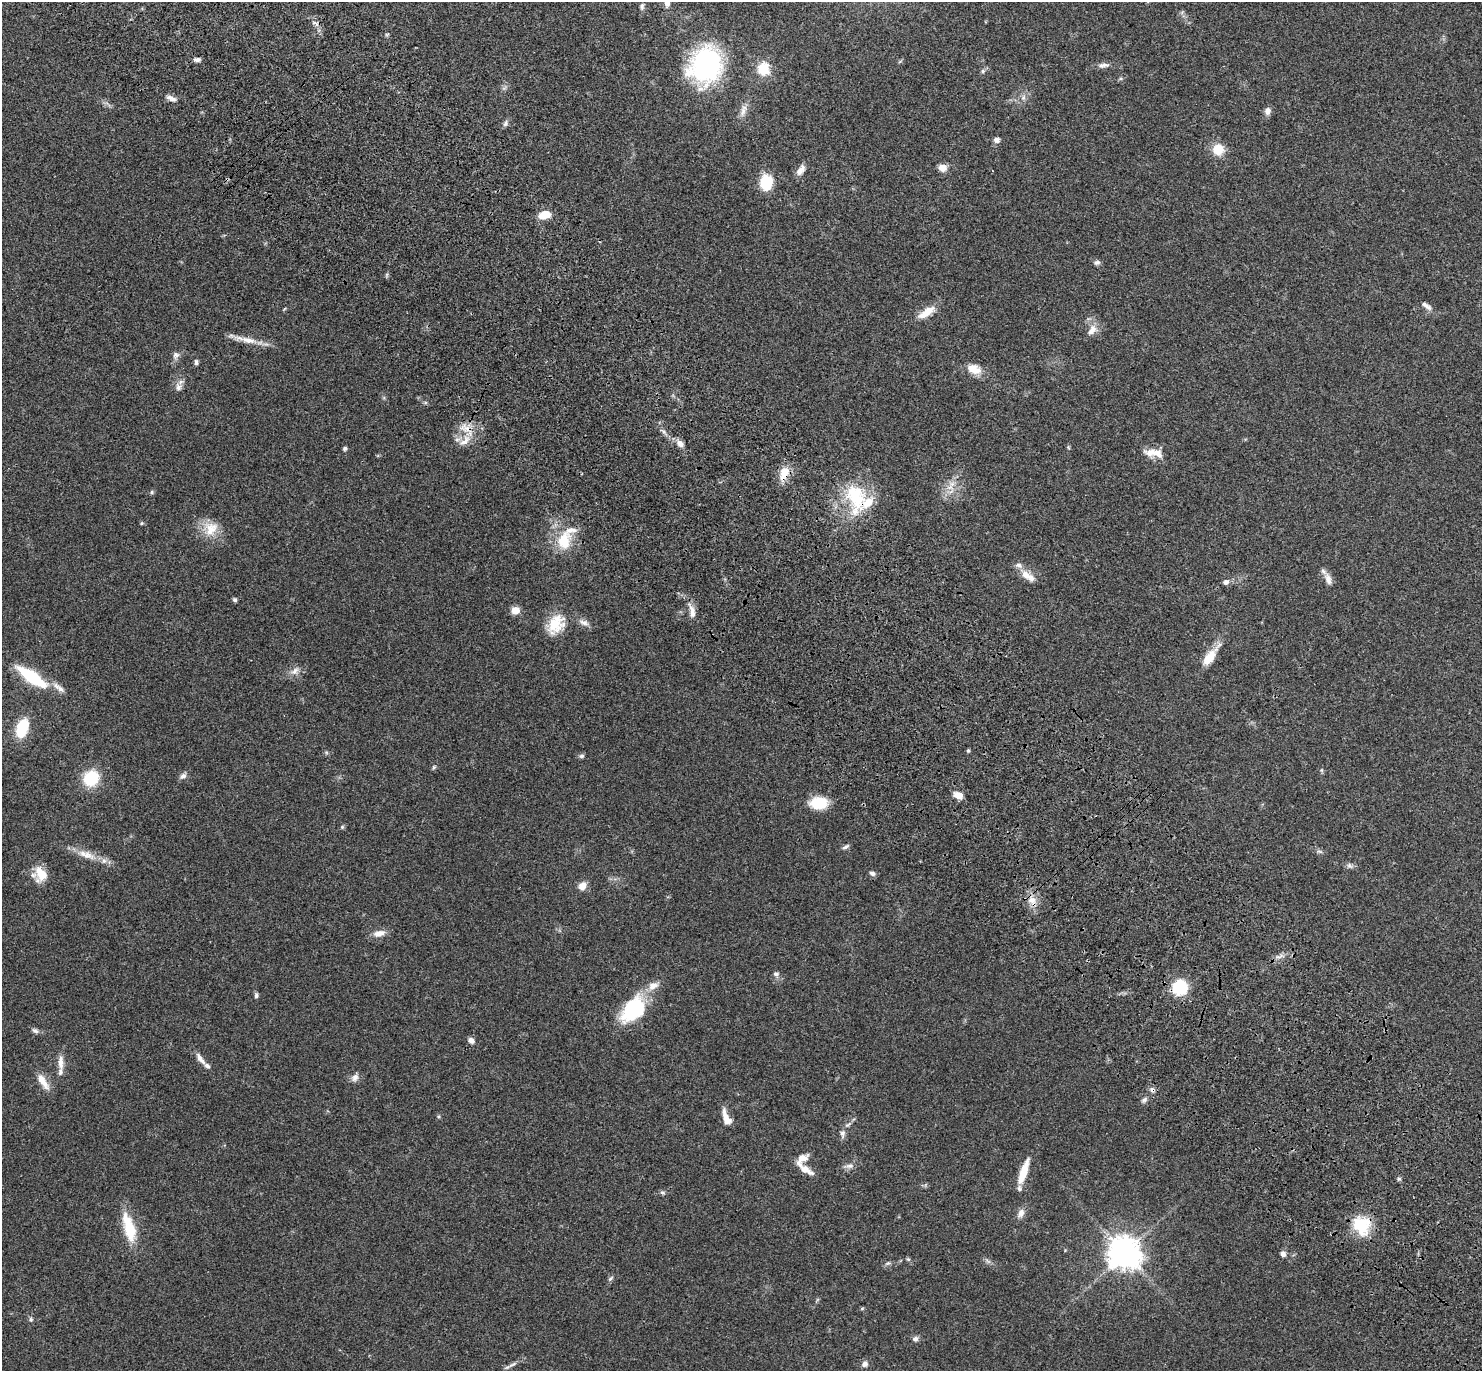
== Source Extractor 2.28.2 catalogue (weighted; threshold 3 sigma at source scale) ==
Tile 6 of 4 x 4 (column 2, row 2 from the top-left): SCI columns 1577-3056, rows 2983-4351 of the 6116 x 6106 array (HDU 1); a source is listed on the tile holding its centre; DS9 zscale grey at full resolution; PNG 1484 x 1373 px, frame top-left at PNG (2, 2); no overlay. Shown black and unused: <1% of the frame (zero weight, under 3 of 4 exposures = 6% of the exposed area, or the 3 px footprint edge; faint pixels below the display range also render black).
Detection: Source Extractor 2.28.2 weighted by HDU 2 'WHT'; one run over the whole footprint, this tile lists its part. Background 0.0515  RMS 0.0053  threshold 0.0238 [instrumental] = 3 sigma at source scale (4.5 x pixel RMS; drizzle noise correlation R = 1.50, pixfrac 1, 0.05/0.05 arcsec/px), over >= 5 px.
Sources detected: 124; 1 too faint to see at this stretch — not listed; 8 inside a brighter listed object's ellipse — not listed separately; the other 115 listed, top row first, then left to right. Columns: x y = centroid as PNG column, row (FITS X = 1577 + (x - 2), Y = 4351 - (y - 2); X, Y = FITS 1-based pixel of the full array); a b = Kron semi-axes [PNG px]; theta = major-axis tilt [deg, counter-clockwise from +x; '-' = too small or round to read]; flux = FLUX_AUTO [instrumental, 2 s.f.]
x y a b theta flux
667 2 14 8 80 3.4
642 6 10 6 79 1.5
1182 12 6 5 - 0.85
315 23 13 5 -30 2
387 34 6 4 19 0.65
197 60 8 5 3 1.8
900 61 6 4 20 0.65
705 65 37 30 65 87
1103 65 17 7 7 2.7
763 69 14 12 81 12
983 71 6 5 - 1
1023 97 9 6 89 2
171 98 14 6 -22 2.5
108 104 14 3 -45 1.3
743 111 20 7 74 3.7
1268 111 9 7 78 2.8
506 123 10 6 65 1.5
997 140 8 7 - 1.9
1218 149 12 12 - 10
942 168 8 7 - 5.3
801 170 14 8 57 3.6
766 182 19 15 81 14
545 215 14 9 15 7.4
1097 262 8 6 13 1.4
387 275 7 4 89 0.76
1426 306 16 6 -37 2.7
926 312 23 8 32 7.8
1092 330 17 10 49 4.7
248 340 29 8 -11 7.4
176 355 10 8 67 2.3
196 362 7 4 89 1.2
974 369 19 11 -21 7.4
179 387 11 9 -74 2.7
466 428 22 14 -39 8.8
680 444 10 7 -48 3.1
1068 447 6 4 -72 0.6
345 448 5 5 - 0.96
1150 453 18 12 -12 5.8
784 474 22 12 71 7.8
952 484 11 9 17 4.2
152 492 6 5 - 0.83
856 496 46 26 -80 32
141 523 6 4 21 0.61
210 529 21 20 - 11
564 541 26 18 77 17
1026 575 18 10 -56 5
1328 579 18 8 -71 3.8
1226 582 8 6 22 2
235 600 5 5 - 1.1
515 610 8 7 - 5.5
692 612 20 8 -80 4.9
584 622 15 8 -24 3.1
556 624 26 19 56 14
1210 656 31 10 54 10
295 671 15 9 36 3.6
32 677 25 9 -34 40
59 688 22 7 -36 3.9
22 728 13 8 72 31
968 751 4 4 - 0.78
326 752 6 4 -45 0.74
582 756 7 5 2 1.2
434 767 7 5 47 0.86
1322 770 8 4 -82 0.76
183 776 10 7 38 2
91 778 15 14 - 21
958 795 10 6 -29 4.8
818 803 19 13 2 13
342 827 5 5 - 0.78
846 847 10 5 28 1.3
1320 851 9 4 -9 1.1
86 855 31 10 -19 8.6
1350 866 9 7 -11 1.6
872 873 8 6 -23 1.5
41 874 19 14 -80 9.4
582 886 10 9 - 4.2
1032 900 16 11 -60 5.9
379 933 16 8 9 4.4
1279 956 13 5 13 2.4
776 974 7 7 - 1.6
1180 987 13 13 - 27
256 995 7 5 77 1.2
634 1010 32 21 45 38
35 1031 9 6 -24 1.6
471 1040 9 7 -39 2
200 1059 21 6 -53 3.6
61 1062 22 8 -90 4.9
355 1078 12 9 62 2.6
43 1081 24 8 -57 6.6
1152 1090 9 7 -55 1.9
1144 1100 9 6 38 1.5
438 1116 5 5 - 0.67
726 1118 19 8 -70 6.1
848 1125 12 5 34 1.8
843 1134 11 7 86 2.2
802 1159 17 10 45 5.3
849 1166 17 7 8 2.4
805 1170 18 7 -30 6
1023 1172 30 8 72 10
1399 1179 6 5 - 0.86
925 1185 7 4 71 0.68
662 1192 6 6 - 1.1
1021 1213 14 8 64 3.2
1362 1225 26 22 -65 18
129 1228 36 12 -74 19
1124 1253 11 10 - 780
1283 1254 6 6 - 2.2
908 1259 6 5 - 0.79
988 1261 11 4 -34 1.3
888 1263 9 4 34 1
610 1278 9 5 42 1.1
862 1308 6 4 2 0.6
31 1320 6 6 - 1.1
915 1339 7 7 - 1.8
513 1364 15 5 25 2.2
865 1364 8 7 - 2.2
Overlapping masked pixels (flux is a lower limit): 6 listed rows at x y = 466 428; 784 474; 856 496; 1032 900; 1152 1090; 1362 1225
Isophote crosses this tile's border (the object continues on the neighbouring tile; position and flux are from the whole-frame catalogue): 1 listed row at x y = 667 2